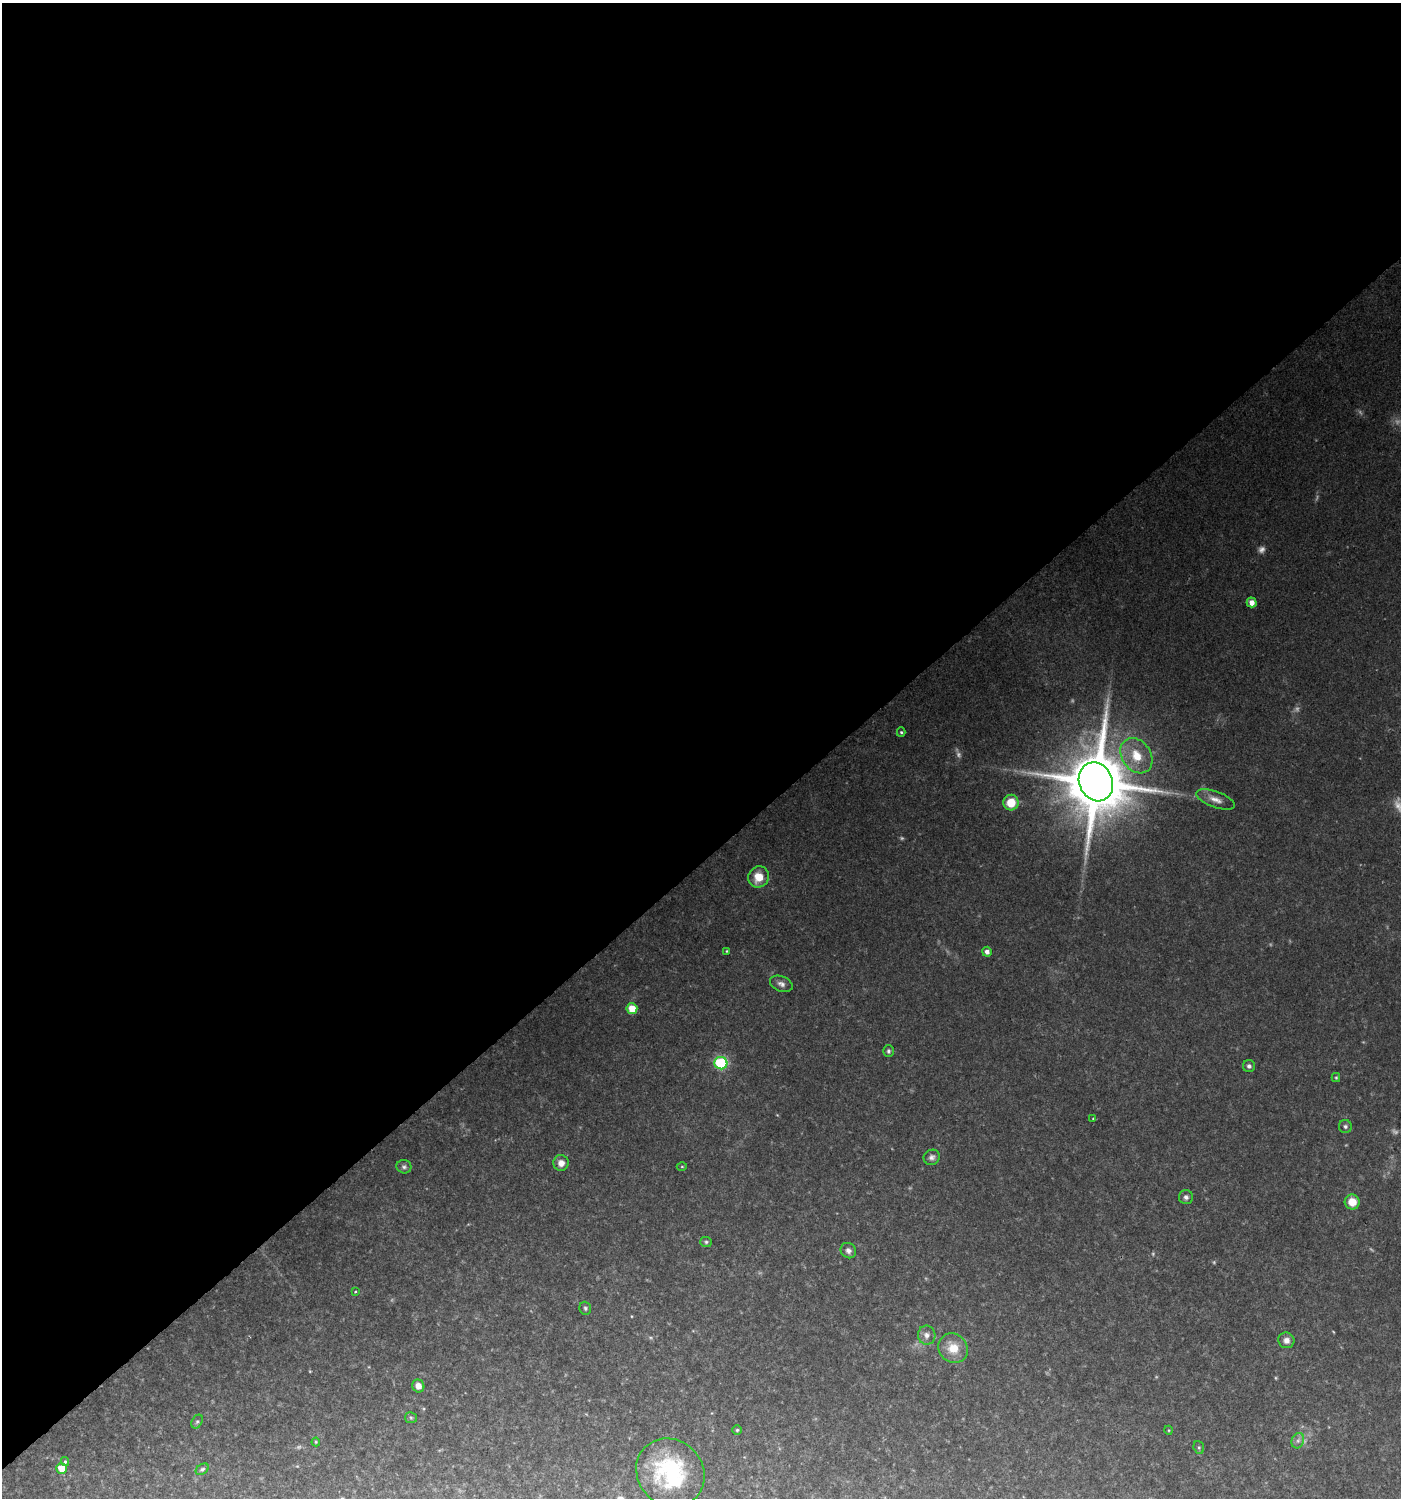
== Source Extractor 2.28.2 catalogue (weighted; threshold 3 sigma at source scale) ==
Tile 2 of 4 x 4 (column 2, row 1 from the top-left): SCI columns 1603-3001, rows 4489-5984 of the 5938 x 5990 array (HDU 1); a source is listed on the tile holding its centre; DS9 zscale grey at full resolution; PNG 1403 x 1500 px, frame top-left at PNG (2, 3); each listed source drawn as its Kron ellipse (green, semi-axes under 4 px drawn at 4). Shown black and unused: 58% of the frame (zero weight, under 2 of 3 exposures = <1% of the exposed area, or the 3 px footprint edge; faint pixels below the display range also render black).
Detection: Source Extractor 2.28.2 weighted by HDU 2 'WHT'; one run over the whole footprint, this tile lists its part. Background 0.125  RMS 0.011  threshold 0.0478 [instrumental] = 3 sigma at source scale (4.5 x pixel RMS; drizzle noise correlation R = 1.50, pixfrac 1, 0.0396/0.0396 arcsec/px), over >= 5 px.
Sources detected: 56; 14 too faint to see at this stretch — neither listed nor drawn; the other 42 listed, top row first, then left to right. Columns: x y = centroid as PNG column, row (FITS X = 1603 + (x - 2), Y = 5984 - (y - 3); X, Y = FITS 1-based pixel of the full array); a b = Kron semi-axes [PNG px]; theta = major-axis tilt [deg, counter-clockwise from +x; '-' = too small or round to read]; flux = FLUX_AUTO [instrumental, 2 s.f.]
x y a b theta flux
1252 602 5 5 - 8.4
901 732 5 4 - 1.5
1136 756 19 14 -55 27
1096 782 20 16 -65 10000
1216 800 20 8 -20 9.3
1011 803 8 7 - 23
759 877 11 10 - 19
727 951 4 3 - 1
987 952 5 4 - 5.1
781 984 12 7 -21 5.1
632 1009 5 5 - 19
888 1051 6 5 - 2.2
721 1063 6 6 - 120
1249 1066 6 6 - 2.9
1336 1077 4 4 - 1.2
1093 1119 3 2 - 1.6
1345 1126 6 6 - 2.5
932 1157 8 7 - 3.9
561 1163 8 8 - 7.4
682 1166 5 3 - 1
404 1167 7 6 - 2.9
1186 1197 7 7 - 3.7
1352 1202 7 7 - 16
706 1242 6 5 - 1.9
848 1251 8 7 - 4.1
355 1291 4 3 - 1.5
585 1308 6 5 - 2.2
927 1335 9 9 - 5.8
1286 1340 8 7 - 5.7
953 1348 15 14 - 20
418 1386 6 6 - 7.4
411 1418 6 5 - 1.9
197 1422 7 5 62 1.9
737 1430 4 4 - 1.5
1168 1430 4 3 - 0.9
1298 1441 8 6 69 3.5
316 1442 4 4 - 0.98
1199 1447 6 5 - 1.9
65 1462 4 3 - 1.7
61 1468 5 5 - 14
202 1469 7 5 35 2.1
670 1472 36 32 -44 100